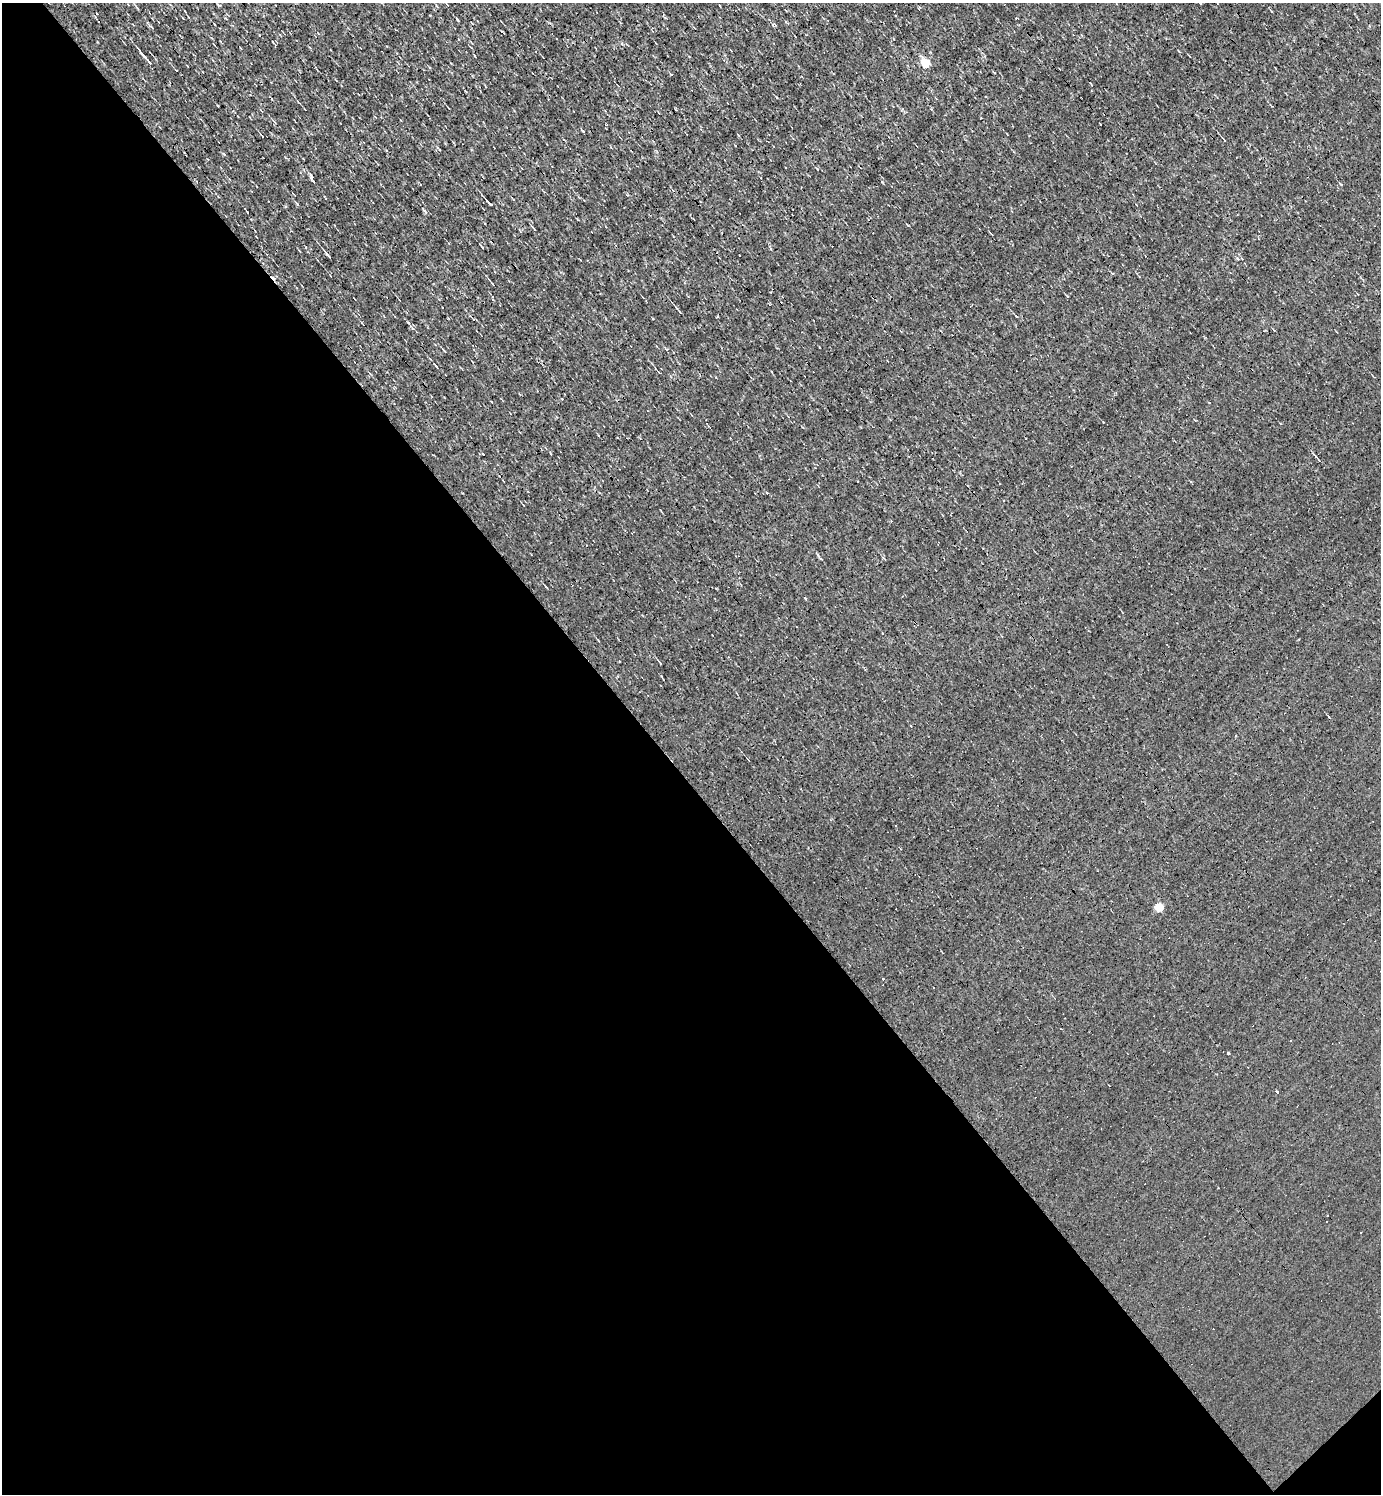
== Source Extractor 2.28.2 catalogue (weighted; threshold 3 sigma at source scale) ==
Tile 14 of 4 x 4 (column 2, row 4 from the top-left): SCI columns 1533-2911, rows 1-1492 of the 5966 x 5967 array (HDU 1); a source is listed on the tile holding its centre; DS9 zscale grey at full resolution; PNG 1383 x 1496 px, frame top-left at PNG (2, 3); no overlay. Shown black and unused: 48% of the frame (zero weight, under 3 of 4 exposures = <1% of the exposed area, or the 3 px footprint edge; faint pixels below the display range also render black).
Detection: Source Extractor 2.28.2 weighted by HDU 2 'WHT'; one run over the whole footprint, this tile lists its part. Background -4.87e-04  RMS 0.039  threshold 0.175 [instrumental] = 3 sigma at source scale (4.5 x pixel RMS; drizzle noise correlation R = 1.50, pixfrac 1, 0.05/0.05 arcsec/px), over >= 5 px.
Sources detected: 30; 11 cosmic-ray / hot-pixel residue — not listed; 1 inside a brighter listed object's ellipse — not listed separately; the other 18 listed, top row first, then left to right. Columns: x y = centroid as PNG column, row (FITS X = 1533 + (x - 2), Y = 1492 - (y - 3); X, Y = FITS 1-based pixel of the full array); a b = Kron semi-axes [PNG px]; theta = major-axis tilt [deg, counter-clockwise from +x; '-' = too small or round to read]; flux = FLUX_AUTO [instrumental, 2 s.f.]
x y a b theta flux
144 56 15 3 -50 12
926 63 5 5 - 190
671 74 3 3 - 8.1
262 136 5 2 - 3.5
311 177 8 4 -65 7.7
489 203 9 3 -49 9.1
425 212 8 3 -60 4.7
533 228 6 2 -46 3.6
328 255 11 2 -49 10
676 308 6 4 -59 5.6
805 599 4 2 - 4.2
660 663 5 2 - 3.8
1235 736 3 2 - 2.6
1159 907 5 5 - 130
883 979 2 2 - 4.6
1291 1040 3 3 - 4.2
1228 1053 3 3 - 9.6
1218 1188 2 2 - 3.7
Unlisted compact peaks at least as high as the median listed source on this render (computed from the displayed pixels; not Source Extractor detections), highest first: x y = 297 204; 457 19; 1341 184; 224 154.